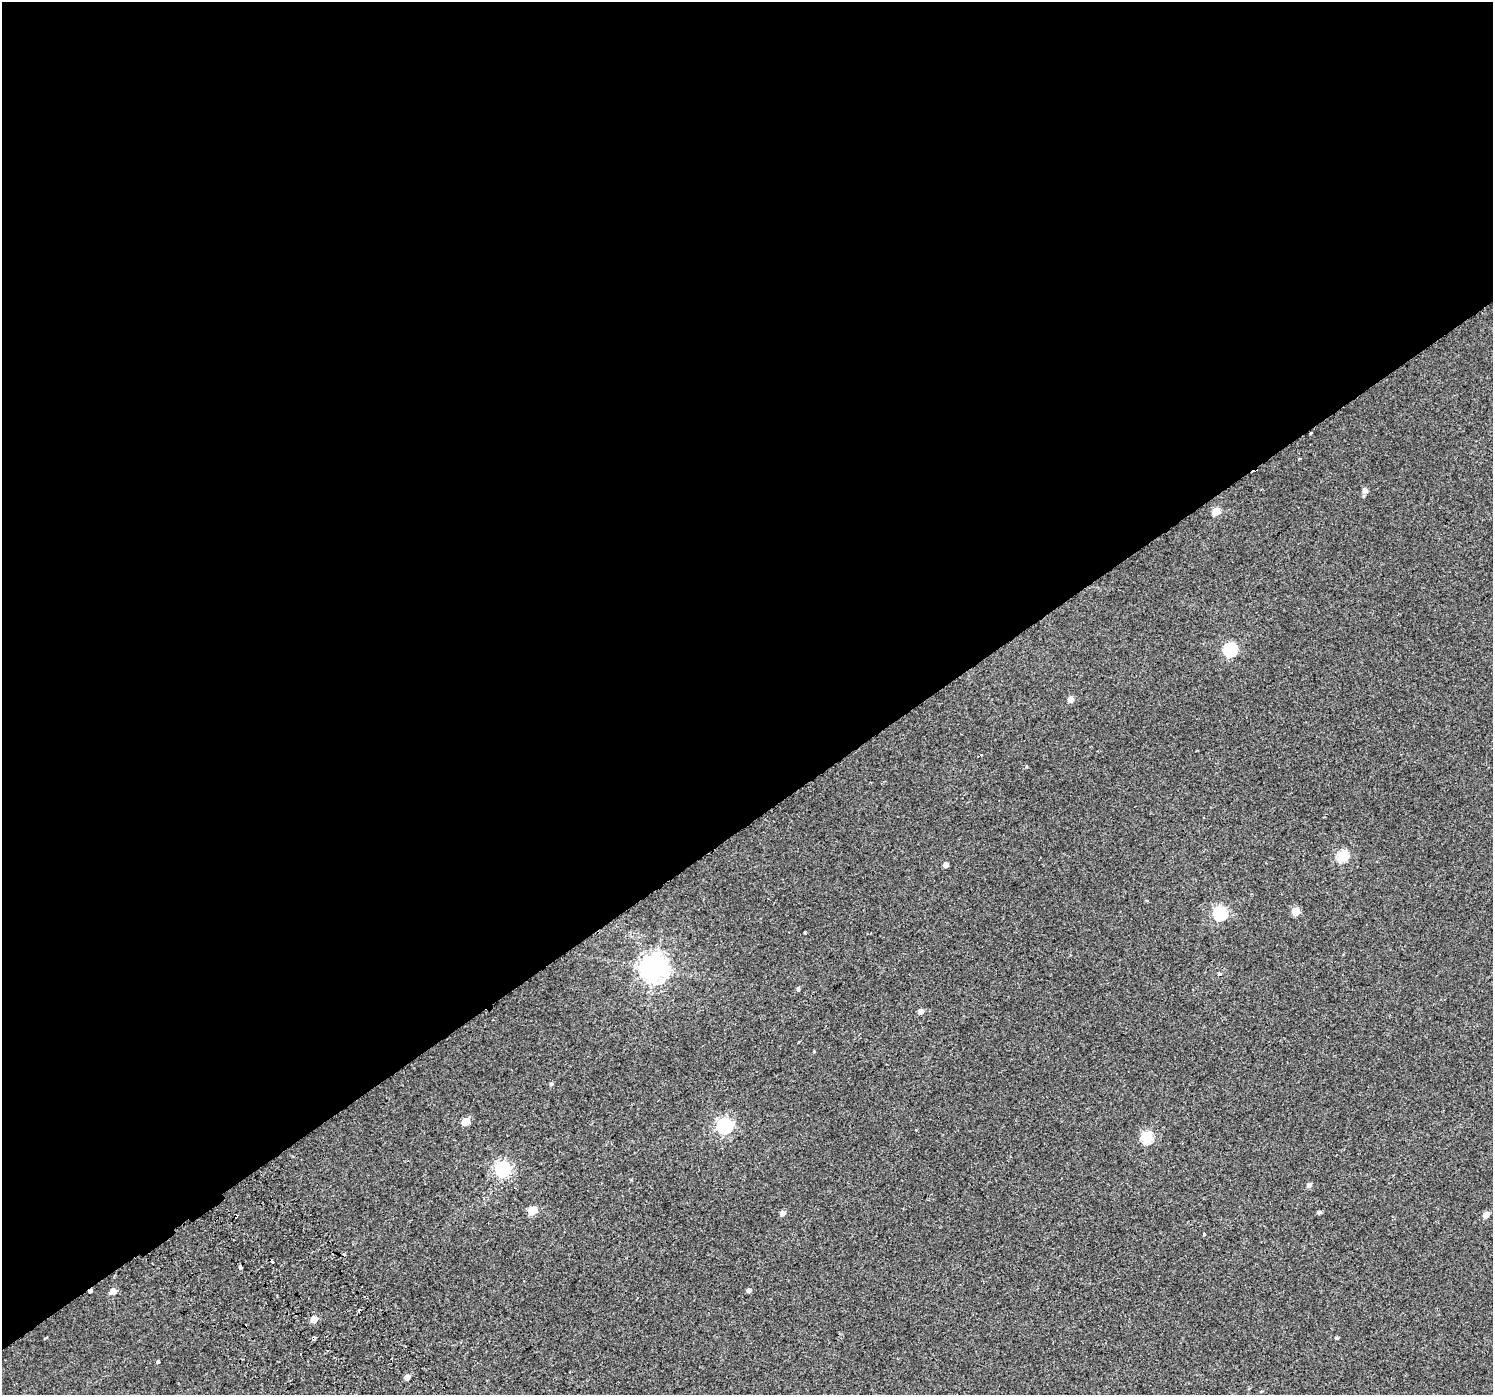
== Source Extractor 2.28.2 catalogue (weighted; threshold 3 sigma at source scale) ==
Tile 2 of 4 x 4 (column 2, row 1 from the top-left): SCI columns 1545-3035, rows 4411-5803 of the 6064 x 5973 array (HDU 1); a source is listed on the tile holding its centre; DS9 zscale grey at full resolution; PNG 1495 x 1397 px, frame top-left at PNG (2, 2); no overlay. Shown black and unused: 59% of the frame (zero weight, under 2 of 3 exposures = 3% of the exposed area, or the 3 px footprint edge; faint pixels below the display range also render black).
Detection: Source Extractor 2.28.2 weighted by HDU 2 'WHT'; one run over the whole footprint, this tile lists its part. Background 0.00307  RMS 0.0036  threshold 0.016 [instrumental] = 3 sigma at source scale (4.5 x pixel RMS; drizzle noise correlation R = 1.50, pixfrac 1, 0.0396/0.0396 arcsec/px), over >= 5 px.
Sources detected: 43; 9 cosmic-ray / hot-pixel residue — not listed; the other 34 listed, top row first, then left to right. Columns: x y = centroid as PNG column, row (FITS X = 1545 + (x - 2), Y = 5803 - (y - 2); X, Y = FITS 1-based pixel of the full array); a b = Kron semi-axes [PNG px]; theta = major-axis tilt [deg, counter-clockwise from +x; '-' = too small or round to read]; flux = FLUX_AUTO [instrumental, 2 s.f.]
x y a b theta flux
1310 433 3 3 - 2
1299 459 3 3 - 0.51
1365 490 5 5 - 1.7
1216 511 5 5 - 7.1
1230 649 6 6 - 44
1071 699 5 5 - 2.4
981 754 3 3 - 0.76
1343 856 6 5 - 24
946 865 4 4 - 1.5
1296 911 5 5 - 8.3
1220 913 6 6 - 51
654 968 8 8 - 390
798 989 5 4 - 0.59
921 1011 5 4 - 2.1
551 1084 5 4 - 0.48
465 1121 5 5 - 7.9
725 1126 7 6 - 79
1147 1137 6 6 - 32
503 1169 6 6 - 76
1309 1185 6 5 - 0.97
532 1210 5 5 - 11
1319 1212 5 4 - 0.67
782 1213 5 5 - 1.5
1486 1215 8 5 55 2
1204 1234 4 3 - 0.57
240 1267 3 3 - 3.1
749 1290 5 4 - 0.87
113 1291 5 5 - 3.4
313 1319 5 5 - 4.1
245 1326 3 2 - 0.71
1337 1338 4 3 - 0.46
158 1362 4 4 - 0.63
407 1377 5 4 - 2.1
1261 1391 4 3 - 0.26
Overlapping masked pixels (flux is a lower limit): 2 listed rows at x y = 1310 433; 245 1326